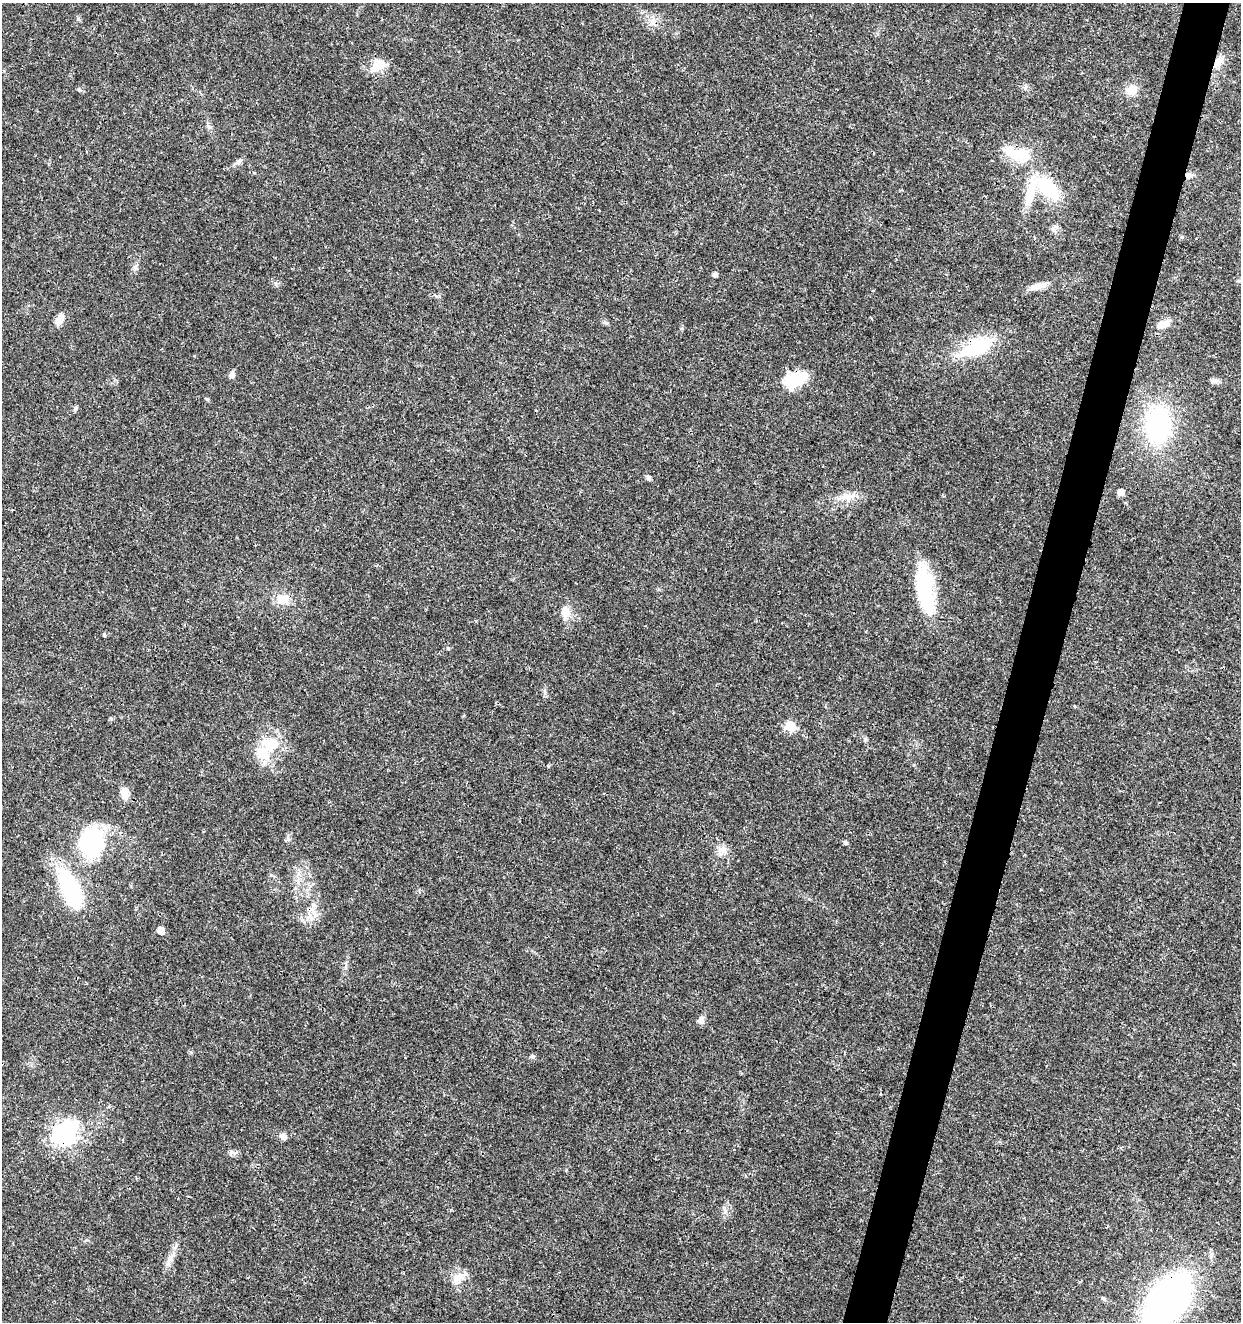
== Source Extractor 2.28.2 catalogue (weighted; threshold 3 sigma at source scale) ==
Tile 10 of 4 x 4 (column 2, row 3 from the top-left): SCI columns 1524-2762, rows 1325-2644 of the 5462 x 5297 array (HDU 1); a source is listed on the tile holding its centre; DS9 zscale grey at full resolution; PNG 1243 x 1324 px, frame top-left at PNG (2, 3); no overlay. Shown black and unused: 4% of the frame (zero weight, under 3 of 4 exposures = <1% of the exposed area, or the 3 px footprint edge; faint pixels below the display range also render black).
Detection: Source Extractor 2.28.2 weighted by HDU 2 'WHT'; one run over the whole footprint, this tile lists its part. Background 0.0181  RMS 0.002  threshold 0.00906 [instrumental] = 3 sigma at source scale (4.5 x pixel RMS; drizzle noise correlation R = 1.50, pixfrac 1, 0.0396/0.0396 arcsec/px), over >= 5 px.
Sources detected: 56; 2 inside a brighter object's white glare — not listed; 3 inside a brighter listed object's ellipse — not listed separately; the other 51 listed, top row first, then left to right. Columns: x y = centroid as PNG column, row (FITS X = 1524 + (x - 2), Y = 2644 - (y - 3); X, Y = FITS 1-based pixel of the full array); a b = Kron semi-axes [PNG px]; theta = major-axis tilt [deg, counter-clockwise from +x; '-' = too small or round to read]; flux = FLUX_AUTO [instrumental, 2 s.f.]
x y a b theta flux
652 22 8 6 -44 0.85
1218 62 15 9 61 1.9
379 63 18 12 -17 2.7
1025 87 8 5 70 0.46
79 90 6 4 -20 0.29
1132 90 13 12 - 2.5
1019 154 38 16 -18 7.4
239 162 12 6 38 0.7
1188 175 9 6 -1 0.77
1048 189 33 17 -44 11
1055 227 7 4 -18 0.49
1182 237 5 5 - 0.26
135 267 8 5 -80 0.51
715 274 5 5 - 0.72
276 283 7 4 19 0.37
1037 286 24 7 16 2
60 319 13 8 66 1.7
1163 324 18 9 20 1.9
976 347 43 18 23 12
232 375 9 6 71 0.79
795 380 28 15 19 7.3
1214 381 11 6 7 0.68
207 399 5 5 - 0.27
75 409 6 5 - 0.37
1158 424 29 19 90 33
648 478 7 5 -47 0.52
1121 492 6 5 - 1.8
847 497 16 11 -18 2.1
925 589 53 17 -81 18
282 599 15 11 -12 3
565 612 16 12 -88 2.2
104 635 6 3 74 0.22
448 648 6 3 -20 0.23
790 726 6 6 - 9.6
865 739 7 5 90 0.41
272 743 20 17 -1 5.7
124 793 16 10 -87 1.9
89 838 45 30 -45 17
288 839 7 4 -72 0.39
845 843 5 5 - 0.47
722 849 13 9 -4 1.5
70 890 42 15 -69 26
313 905 8 7 - 0.86
161 930 6 5 - 2.1
701 1020 11 7 76 0.8
532 1056 5 5 - 0.48
64 1134 9 9 - 130
283 1136 9 7 -23 0.9
170 1258 14 6 48 1.2
458 1278 20 10 46 2.2
1168 1300 39 22 50 110
Overlapping masked pixels (flux is a lower limit): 6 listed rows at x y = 1218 62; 1188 175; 976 347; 313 905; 64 1134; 1168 1300
Isophote crosses this tile's border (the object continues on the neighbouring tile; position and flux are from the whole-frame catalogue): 1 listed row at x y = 1168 1300
Unlisted compact peaks at least as high as the median listed source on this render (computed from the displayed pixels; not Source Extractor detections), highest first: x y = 548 766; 231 1152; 254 173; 606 323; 78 19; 111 719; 682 328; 566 1170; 725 1211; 545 692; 209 127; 476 621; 1041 889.